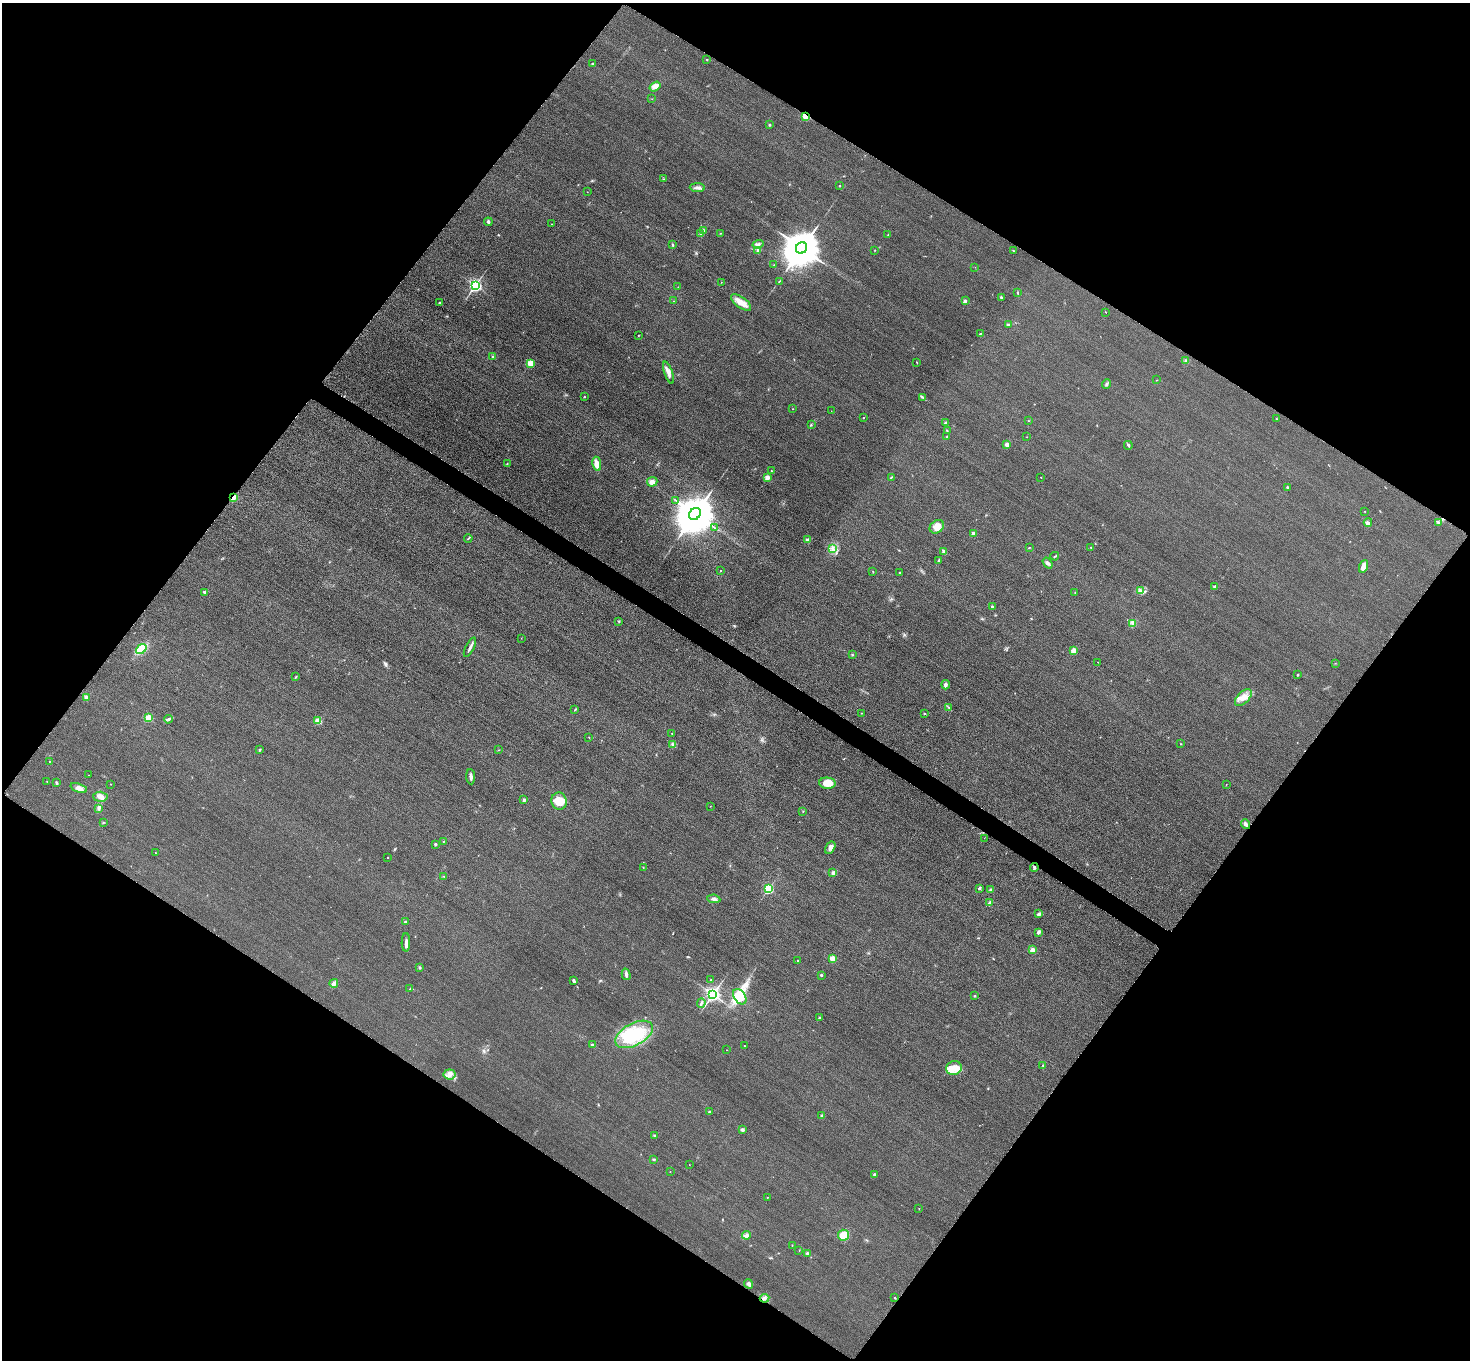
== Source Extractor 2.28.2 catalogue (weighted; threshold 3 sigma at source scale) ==
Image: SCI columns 29-5898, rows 180-5610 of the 5925 x 5930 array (HDU 1 of 3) = the unmasked area's bounding box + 8 px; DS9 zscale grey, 4 x 4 block average (1 PNG px = mean of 4 x 4 image px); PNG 1472 x 1362 px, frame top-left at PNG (2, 3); each listed source drawn as its Kron ellipse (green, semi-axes under 4 px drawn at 4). Shown black and unused: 49% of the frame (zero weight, under 3 of 4 exposures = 3% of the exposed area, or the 3 px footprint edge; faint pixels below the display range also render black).
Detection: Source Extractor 2.28.2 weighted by HDU 2 'WHT'. Background 0.0503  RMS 0.016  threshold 0.0727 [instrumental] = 3 sigma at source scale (4.5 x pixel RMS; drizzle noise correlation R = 1.50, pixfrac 1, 0.05/0.05 arcsec/px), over >= 5 px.
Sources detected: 211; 2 inside a brighter object's white glare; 1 cosmic-ray / hot-pixel residue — neither listed nor drawn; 11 inside a brighter listed object's ellipse — not listed separately; the other 197 listed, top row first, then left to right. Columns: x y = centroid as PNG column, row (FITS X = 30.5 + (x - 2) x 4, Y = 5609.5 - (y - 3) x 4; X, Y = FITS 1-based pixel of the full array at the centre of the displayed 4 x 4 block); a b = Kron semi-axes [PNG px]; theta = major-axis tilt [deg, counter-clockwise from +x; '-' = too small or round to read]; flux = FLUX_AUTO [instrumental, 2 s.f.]
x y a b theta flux
707 60 2 2 - 5.5
593 63 3 2 - 6
655 86 6 4 35 53
652 99 2 2 - 2.3
806 116 2 2 - 530
769 125 2 2 - 8.4
664 179 2 2 - 4.5
839 186 2 2 - 9.5
697 188 7 3 -4 34
587 192 2 2 - 1.9
488 222 4 3 - 20
551 224 2 2 - 8.5
703 231 2 2 - 43
720 233 2 2 - 3.1
701 234 3 2 - 12
888 235 2 2 - 3.8
758 244 5 3 - 25
673 245 3 2 - 7.9
802 248 6 5 - 41000
758 250 3 2 - 25
875 250 2 2 - 3.2
1014 251 3 2 - 5.8
774 265 2 2 - 3.6
975 267 2 2 - 1.2
780 281 3 2 - 5
721 282 2 2 - 2.5
475 285 2 2 - 2700
678 287 2 2 - 3.6
1018 293 4 2 - 7.6
1001 298 3 2 - 17
673 301 2 2 - 2.4
965 301 3 2 - 18
741 302 12 5 -36 86
440 303 3 2 - 8.7
1105 312 2 2 - 2.7
1009 325 3 2 - 19
980 334 3 2 - 4.8
638 335 2 2 - 3.6
492 356 2 2 - 22
1186 361 3 2 - 12
917 362 2 2 - 4.3
530 363 2 2 - 410
669 373 11 3 -72 51
1157 380 2 2 - 3.1
1107 384 5 2 - 13
584 397 2 2 - 5.2
923 397 3 2 - 12
792 409 2 2 - 4.3
831 411 2 2 - 2
863 418 2 2 - 8.5
1277 419 2 2 - 5.4
1028 421 2 2 - 4.1
945 423 2 2 - 6.6
811 425 2 2 - 7.6
947 430 2 2 - 5.7
947 436 2 2 - 4
1027 437 2 2 - 2
1007 444 2 2 - 140
1128 445 4 2 - 13
507 464 2 2 - 4.6
597 464 7 4 -80 83
771 471 2 2 - 6.2
767 477 2 2 - 210
891 477 3 2 - 4.9
1041 477 2 2 - 4
652 482 5 4 - 50
1287 487 2 2 - 9.3
233 498 4 2 - 37
676 500 2 2 - 6.9
1365 511 2 2 - 4.7
695 514 6 5 - 48000
1368 522 4 2 - 13
1438 523 2 2 - 5.5
714 527 2 2 - 3.5
937 527 8 6 37 61
973 533 2 2 - 140
468 538 4 2 - 10
808 540 3 3 - 27
1091 547 2 2 - 4.8
1029 548 2 2 - 4.7
833 549 3 3 - 17
944 551 3 2 - 28
1055 556 4 2 - 8.7
939 560 4 2 - 12
1048 563 6 3 -53 25
1364 566 6 3 70 94
720 571 2 2 - 12
873 571 2 2 - 5.1
900 573 2 2 - 6.5
1215 587 2 2 - 26
1141 591 4 3 - 25
204 592 2 2 - 65
1075 592 2 2 - 3.5
992 607 3 2 - 13
619 621 2 2 - 4
1133 623 2 2 - 7.3
521 638 2 2 - 2.2
470 647 11 2 63 31
141 649 6 4 41 240
1074 651 4 3 - 76
852 655 2 2 - 7.6
1098 662 2 2 - 2.1
1335 663 2 2 - 2.3
1298 675 2 2 - 20
295 677 4 2 - 7.6
945 685 5 3 - 22
1243 697 10 5 45 81
86 698 4 3 - 17
949 708 4 2 - 8.8
575 709 3 2 - 6.9
861 713 2 2 - 3.5
924 713 2 2 - 18
148 718 2 2 - 510
168 719 4 2 - 16
318 721 2 2 - 390
672 733 2 2 - 3.2
589 738 2 2 - 2.1
672 744 2 2 - 6.5
1181 744 2 2 - 2.8
259 750 2 2 - 16
499 750 2 2 - 3.9
49 761 2 2 - 2.9
89 775 2 2 - 2
471 777 8 2 -87 34
47 782 2 2 - 2.5
56 783 3 2 - 10
827 783 8 5 -5 130
110 784 2 2 - 2.3
1226 785 2 2 - 4.7
79 788 9 4 -20 45
100 797 7 5 -4 63
524 800 3 2 - 24
559 801 8 7 - 150
710 806 2 2 - 2.1
99 808 3 3 - 13
803 811 2 2 - 3.1
103 822 2 2 - 4.9
1245 824 5 3 - 31
984 838 2 2 - 1.9
443 841 2 2 - 4.3
435 844 2 2 - 43
830 848 6 4 59 36
155 853 2 2 - 3.8
388 858 2 2 - 3.9
643 867 2 2 - 4.3
1034 867 4 3 - 15
833 873 2 2 - 110
444 876 2 2 - 4.4
979 888 4 2 - 15
768 889 2 2 - 1000
991 890 4 2 - 10
714 899 6 3 -9 28
989 903 4 3 - 23
1039 914 3 2 - 37
405 922 3 2 - 9.6
1038 932 4 2 - 37
406 942 9 3 89 31
1032 950 2 2 - 210
833 958 2 2 - 350
798 961 2 2 - 10
420 968 3 2 - 9.4
626 974 6 3 -75 22
821 975 2 2 - 38
574 980 4 3 - 14
711 980 3 2 - 5.4
334 983 4 3 - 37
410 989 2 2 - 4.4
713 994 3 2 - 3800
974 996 2 2 - 5.7
740 997 8 5 -56 240
701 1003 4 2 - 15
819 1018 2 2 - 8
634 1034 20 11 29 450
593 1045 3 2 - 17
744 1046 2 2 - 3.3
727 1050 2 2 - 2.5
1043 1065 2 2 - 4.9
954 1068 8 7 - 98
449 1074 6 5 - 44
709 1112 2 2 - 6.7
822 1116 2 2 - 67
742 1130 3 2 - 26
654 1135 3 2 - 8.5
653 1159 3 2 - 11
689 1165 2 2 - 2.1
670 1171 2 2 - 2.9
874 1175 2 2 - 61
767 1197 2 2 - 4.5
919 1208 2 2 - 4.3
746 1235 4 3 - 26
843 1235 5 5 - 100
792 1245 2 2 - 3.4
799 1250 2 2 - 2.6
807 1253 3 2 - 12
748 1284 5 3 - 31
764 1298 5 2 - 23
895 1298 2 2 - 7.1
Overlapping masked pixels (flux is a lower limit): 2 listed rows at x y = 806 116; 233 498
Diffuse or blended objects may show on this block-average render without a row.